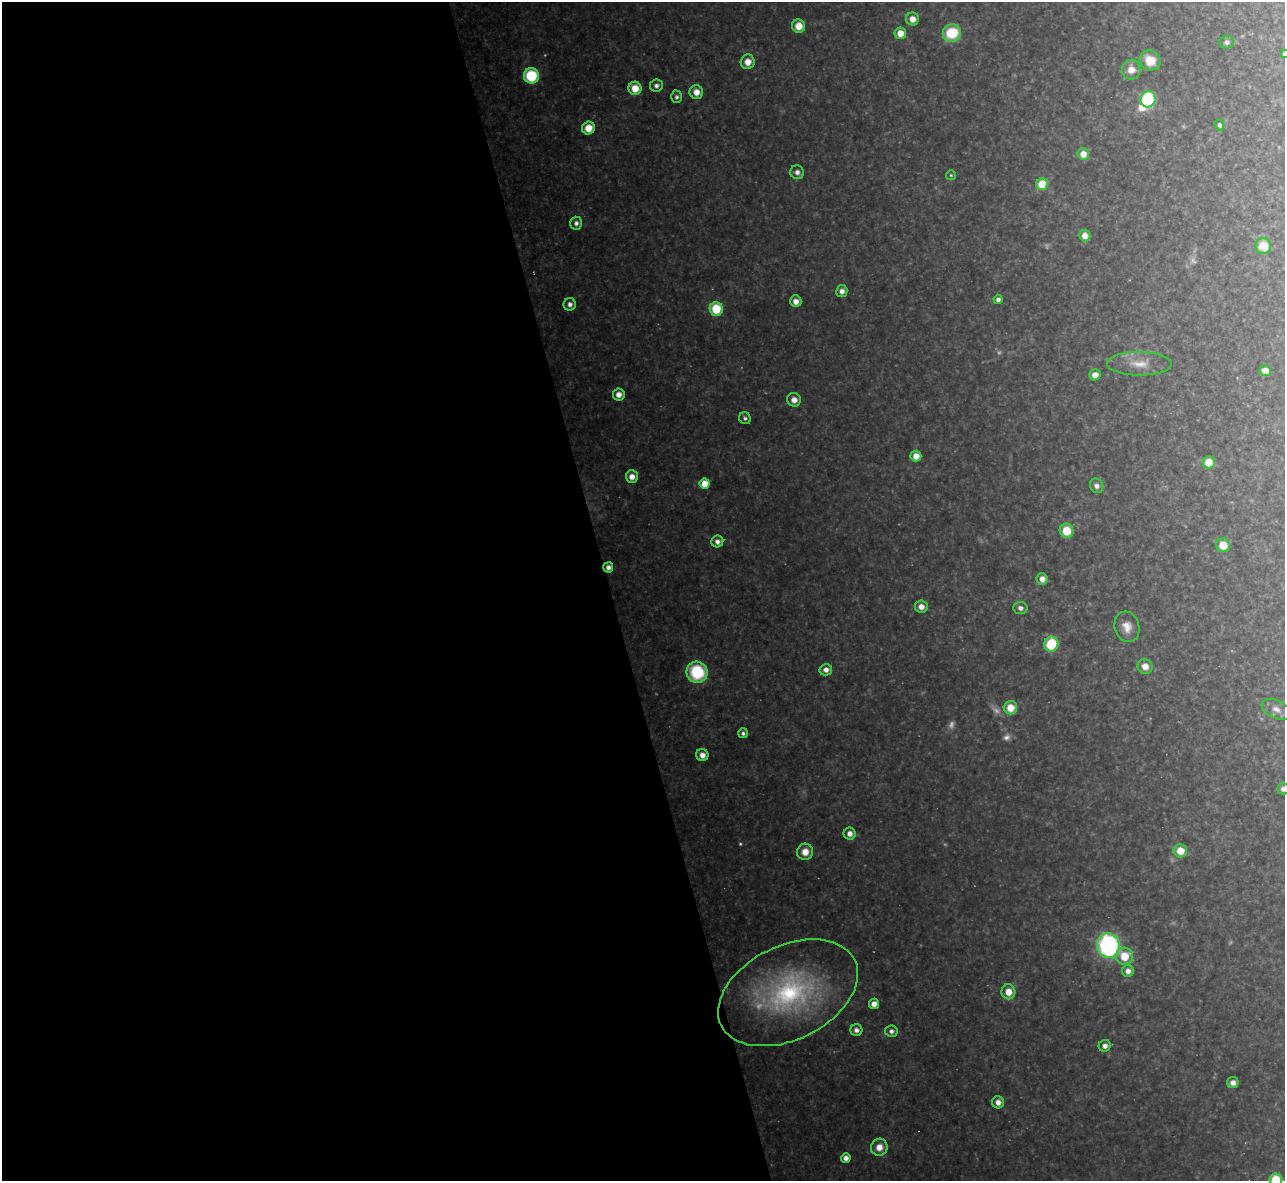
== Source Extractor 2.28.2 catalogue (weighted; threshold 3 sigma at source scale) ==
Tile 9 of 4 x 4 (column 1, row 3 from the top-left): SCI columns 1-1283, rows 1320-2498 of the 5133 x 5115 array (HDU 1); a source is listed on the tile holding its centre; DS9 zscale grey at full resolution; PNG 1287 x 1183 px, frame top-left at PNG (2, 2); each listed source drawn as its Kron ellipse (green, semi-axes under 4 px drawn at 4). Shown black and unused: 47% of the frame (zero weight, under 3 of 4 exposures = <1% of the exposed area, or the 3 px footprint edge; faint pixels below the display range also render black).
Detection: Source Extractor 2.28.2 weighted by HDU 2 'WHT'; one run over the whole footprint, this tile lists its part. Background 0.348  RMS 0.02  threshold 0.0884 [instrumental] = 3 sigma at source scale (4.5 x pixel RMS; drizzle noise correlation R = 1.50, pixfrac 1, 0.05/0.05 arcsec/px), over >= 5 px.
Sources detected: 84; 8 too faint to see at this stretch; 1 inside a brighter object's white glare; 1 cosmic-ray / hot-pixel residue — neither listed nor drawn; the other 74 listed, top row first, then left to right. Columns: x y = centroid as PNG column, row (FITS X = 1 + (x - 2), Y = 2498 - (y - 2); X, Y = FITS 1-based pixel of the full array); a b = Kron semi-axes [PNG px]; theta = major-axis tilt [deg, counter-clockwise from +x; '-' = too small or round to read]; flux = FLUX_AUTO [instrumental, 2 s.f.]
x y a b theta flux
912 19 6 6 - 19
799 26 7 6 - 32
900 33 6 5 - 29
952 33 9 8 - 98
1227 42 7 6 - 7.7
1284 54 4 4 - 3.4
1150 60 11 9 -32 48
748 62 7 7 - 23
1131 70 10 9 - 23
531 76 7 7 - 140
656 85 6 6 - 8.2
635 88 7 6 - 36
696 92 7 6 - 21
677 97 6 5 - 5.4
1148 99 8 7 - 210
1219 125 5 4 - 4.9
588 128 6 6 - 37
1083 154 6 6 - 27
797 172 7 6 - 10
951 175 5 5 - 2.9
1042 184 6 6 - 68
576 223 6 6 - 8.5
1085 236 6 5 - 21
1263 246 8 8 - 46
842 291 6 5 - 12
998 299 5 4 - 7.2
796 301 6 6 - 16
570 304 6 6 - 9.6
716 309 7 6 - 80
1139 364 32 12 -1 40
1265 371 6 5 - 21
1095 375 5 5 - 16
619 394 6 6 - 16
794 400 7 6 - 17
745 418 6 5 - 5.5
916 456 5 5 - 24
1209 462 6 6 - 38
632 477 6 6 - 18
705 484 5 5 - 44
1097 486 7 6 - 9.7
1066 531 7 7 - 52
717 541 6 6 - 10
1223 545 7 6 - 38
608 567 5 5 - 9.2
1042 579 6 5 - 15
921 607 6 6 - 16
1020 608 7 6 - 9.7
1127 627 15 12 -73 24
1051 644 7 7 - 100
1145 666 8 7 - 21
826 670 6 6 - 11
697 672 10 10 - 140
1010 708 7 6 - 37
1276 709 15 8 -25 17
743 733 5 5 - 6
702 755 6 6 - 16
1283 789 6 5 - 9.2
850 834 6 6 - 14
1180 851 7 6 - 36
805 852 8 8 - 26
1108 945 12 11 - 400
1124 956 8 8 - 47
1128 971 6 6 - 13
1008 992 7 7 - 26
788 993 74 47 26 430
874 1004 5 5 - 16
856 1030 6 6 - 9.6
891 1031 6 5 - 7.6
1105 1046 6 5 - 11
1233 1083 6 5 - 13
998 1102 6 6 - 13
879 1147 8 8 - 24
846 1158 5 4 - 14
1276 1180 6 6 - 78
Overlapping masked pixels (flux is a lower limit): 1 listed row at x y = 608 567
Isophote crosses this tile's border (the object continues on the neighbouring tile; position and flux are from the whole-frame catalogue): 3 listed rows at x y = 1284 54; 1283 789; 1276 1180